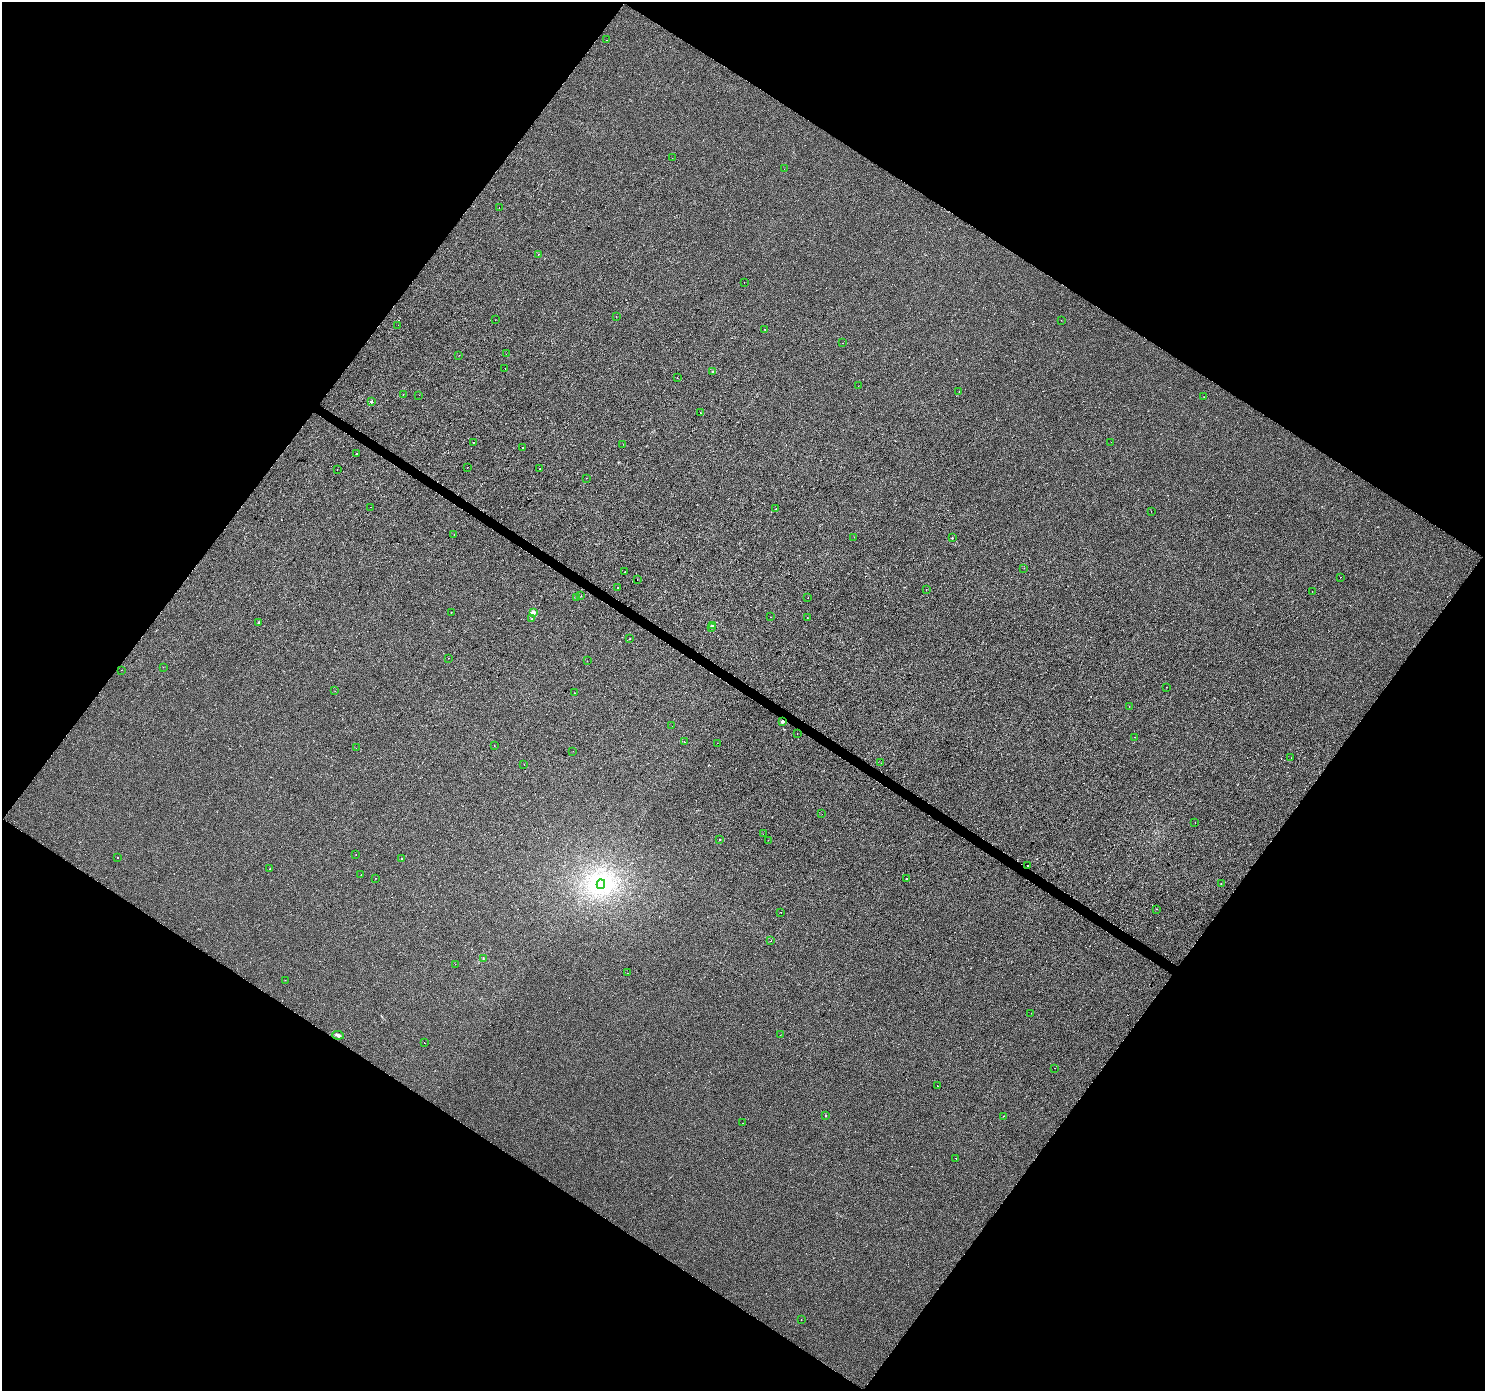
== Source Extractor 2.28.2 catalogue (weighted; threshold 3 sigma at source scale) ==
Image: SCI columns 1-5930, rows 185-5739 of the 5936 x 5989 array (HDU 1 of 3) = the unmasked area's bounding box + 8 px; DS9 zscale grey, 4 x 4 block average (1 PNG px = mean of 4 x 4 image px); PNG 1487 x 1393 px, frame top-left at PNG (2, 2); each listed source drawn as its Kron ellipse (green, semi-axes under 4 px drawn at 4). Shown black and unused: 49% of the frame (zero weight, under 2 of 3 exposures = <1% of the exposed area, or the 3 px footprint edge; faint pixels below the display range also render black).
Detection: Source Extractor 2.28.2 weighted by HDU 2 'WHT'. Background 4.00e-04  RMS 0.0042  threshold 0.019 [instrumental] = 3 sigma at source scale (4.5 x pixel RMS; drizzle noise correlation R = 1.50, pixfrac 1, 0.0396/0.0396 arcsec/px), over >= 5 px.
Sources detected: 117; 5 cosmic-ray / hot-pixel residue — neither listed nor drawn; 1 coinciding with a brighter row at this scale — not listed separately; the other 111 listed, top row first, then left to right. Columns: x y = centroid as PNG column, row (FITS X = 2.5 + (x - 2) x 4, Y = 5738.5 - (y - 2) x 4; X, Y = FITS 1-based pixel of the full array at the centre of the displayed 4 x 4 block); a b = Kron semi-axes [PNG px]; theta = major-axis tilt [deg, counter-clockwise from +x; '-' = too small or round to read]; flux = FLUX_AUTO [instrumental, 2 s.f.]
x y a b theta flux
607 40 2 2 - 0.45
672 158 2 2 - 0.5
784 169 2 2 - 0.36
499 207 2 2 - 0.36
538 254 2 2 - 0.95
744 283 2 2 - 0.9
616 316 2 2 - 1
495 320 2 2 - 0.84
1061 320 2 2 - 1.3
398 325 2 2 - 0.37
765 330 2 2 - 0.51
842 343 2 2 - 0.54
506 354 2 2 - 0.38
459 355 2 2 - 2.2
505 369 2 2 - 0.38
712 371 2 2 - 2.9
677 378 2 2 - 2.1
858 386 2 2 - 1.7
959 392 2 2 - 0.48
403 395 2 2 - 0.37
419 395 2 2 - 0.49
1204 397 2 2 - 0.81
371 401 2 2 - 8.7
700 413 2 2 - 3.5
473 442 2 2 - 0.58
1111 442 2 2 - 1
623 444 2 2 - 0.66
523 447 2 2 - 2.6
356 453 2 2 - 1.9
468 467 2 2 - 0.4
337 469 2 2 - 0.65
540 469 2 2 - 2.5
586 478 2 2 - 0.38
371 507 2 2 - 9.7
776 509 2 2 - 5.6
1151 511 2 2 - 0.42
454 535 2 2 - 1.9
854 537 2 2 - 0.38
952 538 2 2 - 3.2
1024 568 2 2 - 0.59
625 572 2 2 - 2.5
1340 577 2 2 - 1.3
637 580 2 2 - 0.64
617 587 2 2 - 1.4
926 589 2 2 - 0.66
1312 592 2 2 - 1.6
581 596 2 2 - 0.95
576 598 2 2 - 0.59
808 598 2 2 - 0.89
451 612 2 2 - 0.56
533 612 2 2 - 31
770 617 2 2 - 0.86
807 618 2 2 - 1.5
531 619 2 2 - 1.2
259 622 2 2 - 4.5
712 626 2 2 - 27
711 627 2 2 - 1.2
630 639 2 2 - 2.7
448 658 2 2 - 1.1
587 661 2 2 - 0.74
163 667 2 2 - 0.37
121 670 2 2 - 0.42
1166 687 2 2 - 0.44
335 691 2 2 - 1
574 693 2 2 - 3
1129 707 2 2 - 1.3
782 721 2 2 - 15
672 726 2 2 - 2.4
797 733 2 2 - 0.45
1135 737 2 2 - 1.1
684 742 2 2 - 1.5
717 743 2 2 - 0.61
494 746 2 2 - 1.8
356 748 2 2 - 0.42
573 751 2 2 - 0.75
1291 758 2 2 - 0.44
881 763 2 2 - 0.74
524 764 2 2 - 1.2
822 814 2 2 - 0.4
1195 823 2 2 - 0.93
763 834 2 2 - 0.39
720 839 2 2 - 1.5
768 840 2 2 - 0.41
356 854 2 2 - 1.3
117 858 2 2 - 0.84
401 858 2 2 - 1.3
1028 865 2 2 - 1
270 869 2 2 - 1.3
361 875 2 2 - 0.73
375 878 2 2 - 0.56
906 879 2 2 - 3
601 884 5 2 - 15
1221 884 2 2 - 1.5
1157 909 2 2 - 0.57
781 912 2 2 - 0.65
771 941 2 2 - 0.6
483 959 2 2 - 2.6
455 964 2 2 - 0.44
628 973 2 2 - 0.43
285 980 2 2 - 0.63
1031 1013 2 2 - 0.37
338 1035 6 2 -5 5
780 1035 2 2 - 0.34
424 1043 2 2 - 0.39
1055 1068 2 2 - 0.56
937 1086 2 2 - 2.5
826 1115 2 2 - 3.1
1003 1116 2 2 - 0.69
743 1123 2 2 - 0.99
956 1158 2 2 - 3.2
801 1320 2 2 - 2.3
Overlapping masked pixels (flux is a lower limit): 1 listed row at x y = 782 721
Diffuse or blended objects may show on this block-average render without a row.